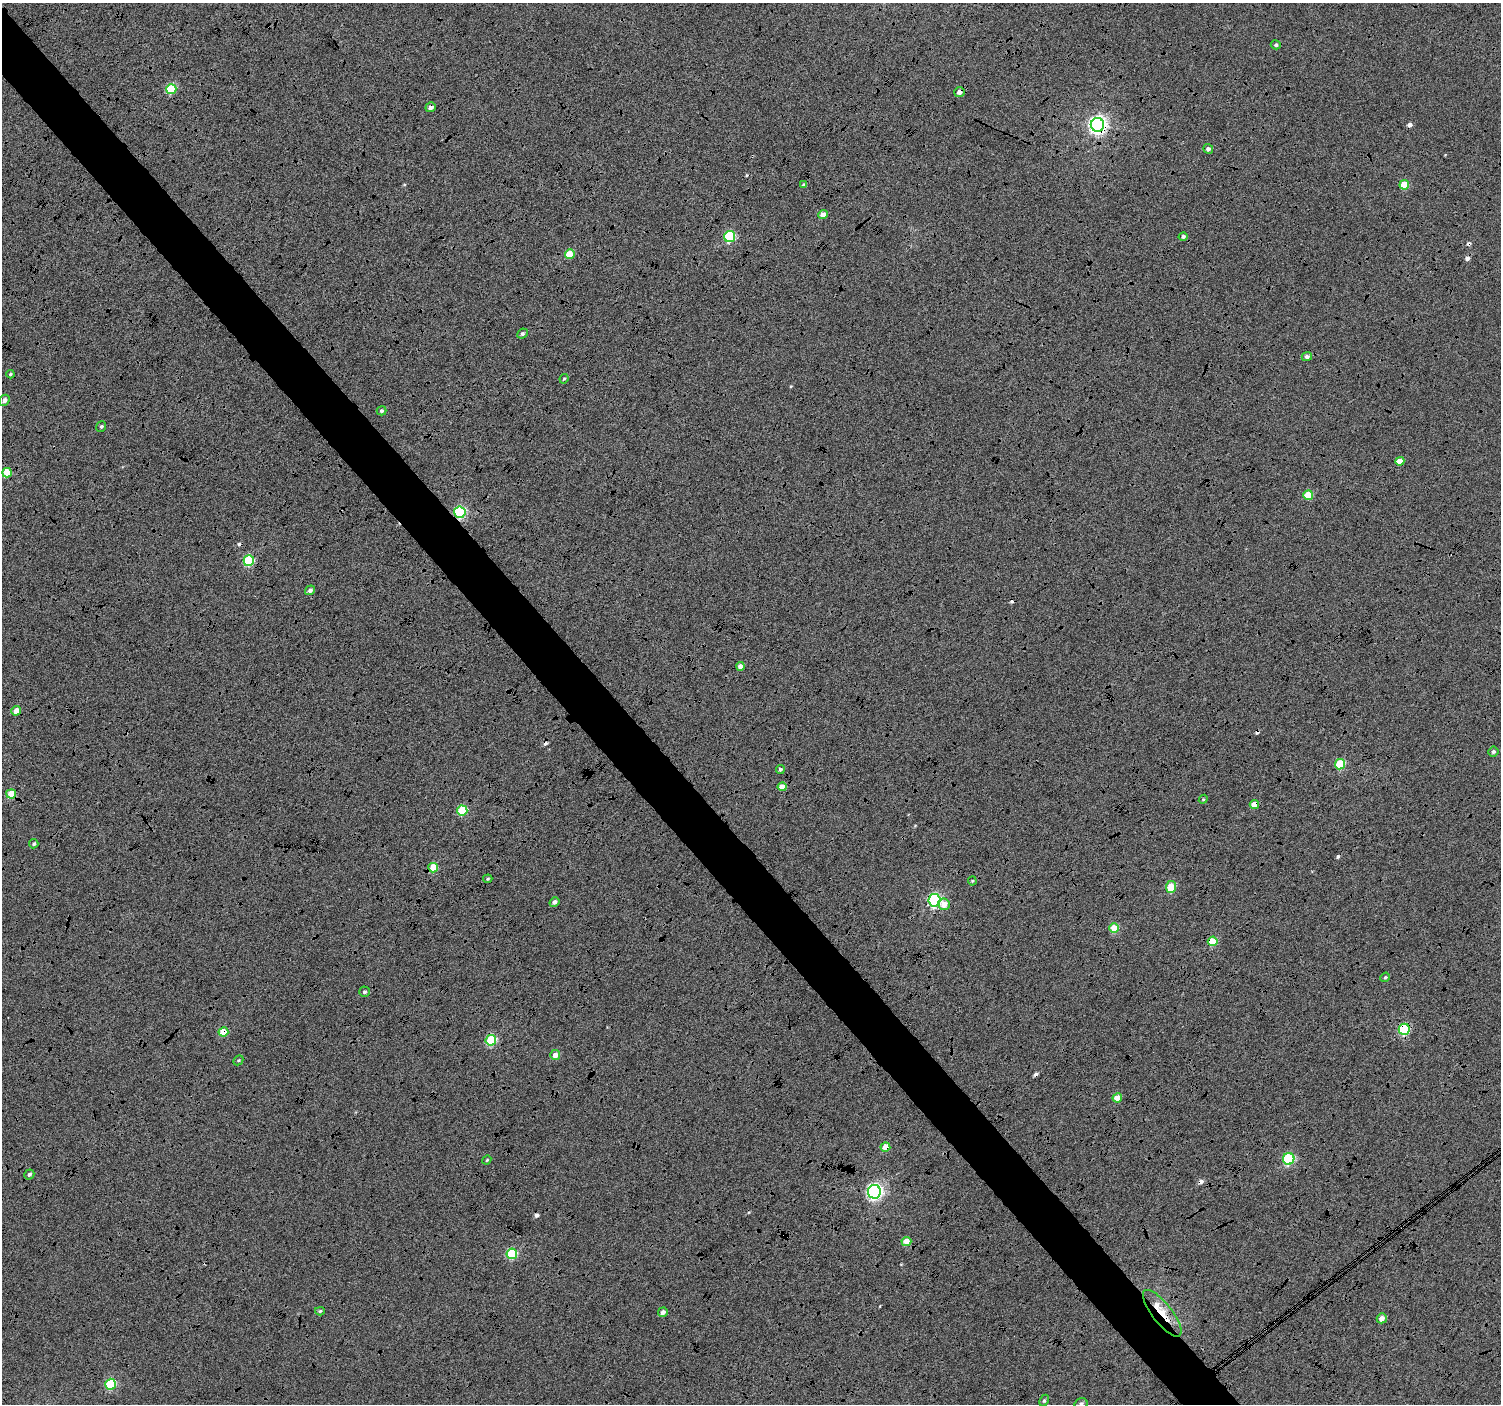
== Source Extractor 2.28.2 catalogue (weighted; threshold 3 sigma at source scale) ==
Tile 11 of 4 x 4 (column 3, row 3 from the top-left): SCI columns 3007-4505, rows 1610-3011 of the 6003 x 5959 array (HDU 1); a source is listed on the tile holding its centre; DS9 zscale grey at full resolution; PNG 1503 x 1406 px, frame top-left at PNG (2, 3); each listed source drawn as its Kron ellipse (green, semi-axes under 4 px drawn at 4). Shown black and unused: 5% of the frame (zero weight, under 4 of 12 exposures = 2% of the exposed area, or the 3 px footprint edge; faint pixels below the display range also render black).
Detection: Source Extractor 2.28.2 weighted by HDU 2 'WHT'; one run over the whole footprint, this tile lists its part. Background -0.0512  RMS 0.021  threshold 0.086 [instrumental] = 3 sigma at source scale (4.09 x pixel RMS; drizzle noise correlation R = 1.36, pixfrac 0.8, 0.0396/0.0396 arcsec/px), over >= 5 px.
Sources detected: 82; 14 cosmic-ray / hot-pixel residue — neither listed nor drawn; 1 inside a brighter listed object's ellipse — not listed separately; the other 67 listed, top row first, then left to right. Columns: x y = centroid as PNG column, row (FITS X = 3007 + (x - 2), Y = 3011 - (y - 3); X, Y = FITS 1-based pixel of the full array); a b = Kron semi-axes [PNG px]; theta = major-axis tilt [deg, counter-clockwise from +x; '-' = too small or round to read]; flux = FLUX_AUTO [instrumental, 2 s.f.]
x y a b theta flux
1276 45 5 4 - 3.1
171 89 5 5 - 97
960 92 5 5 - 9.6
431 107 5 4 - 8.7
1097 125 7 6 - 820
1208 149 5 4 - 5.1
803 185 4 4 - 2.4
1404 185 5 5 - 48
823 214 5 4 - 14
730 236 5 5 - 160
1183 237 4 4 - 4
570 254 5 4 - 38
522 334 5 4 - 3.7
1307 357 5 4 - 4.8
10 374 4 3 - 2.6
564 379 5 4 - 2.4
4 400 6 5 - 7
382 411 5 4 - 3.3
101 426 5 4 - 3.4
1400 461 4 4 - 18
7 473 5 5 - 47
1308 495 5 5 - 47
460 512 6 5 - 190
249 561 5 5 - 120
310 590 5 4 - 7.1
740 666 4 4 - 9.4
16 711 5 4 - 16
1493 752 5 5 - 4.3
1340 764 5 5 - 86
780 769 4 4 - 4
782 787 4 4 - 19
11 794 5 4 - 37
1203 799 4 4 - 2.1
1254 804 4 4 - 18
462 811 5 5 - 91
34 844 4 4 - 3.1
433 868 5 5 - 43
488 879 4 3 - 2.2
972 881 4 4 - 2.1
1171 887 6 5 - 52
934 900 6 6 - 270
554 902 5 4 - 6.6
944 904 6 6 - 19
1114 928 5 4 - 46
1213 941 5 4 - 42
1385 977 5 4 - 2.7
364 992 5 5 - 3.4
1404 1029 5 5 - 150
223 1032 5 4 - 35
491 1040 5 5 - 120
555 1055 5 5 - 16
238 1060 5 3 - 1.9
1117 1098 5 4 - 21
885 1147 5 4 - 27
1289 1159 6 5 - 170
487 1160 4 4 - 2
29 1174 5 4 - 4
874 1192 7 6 - 510
906 1242 5 4 - 26
512 1254 5 5 - 110
320 1311 5 4 - 3
663 1312 5 4 - 7.7
1162 1313 28 10 -52 42
1382 1318 5 5 - 13
111 1384 5 5 - 120
1044 1401 6 4 63 2.8
1081 1404 6 5 - 4.7
Overlapping masked pixels (flux is a lower limit): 15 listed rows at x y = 960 92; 431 107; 1097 125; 460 512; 11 794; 1254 804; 462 811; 934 900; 1213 941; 1404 1029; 223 1032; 885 1147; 1289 1159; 906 1242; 1162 1313
Isophote crosses this tile's border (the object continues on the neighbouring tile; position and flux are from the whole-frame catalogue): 1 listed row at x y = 1081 1404